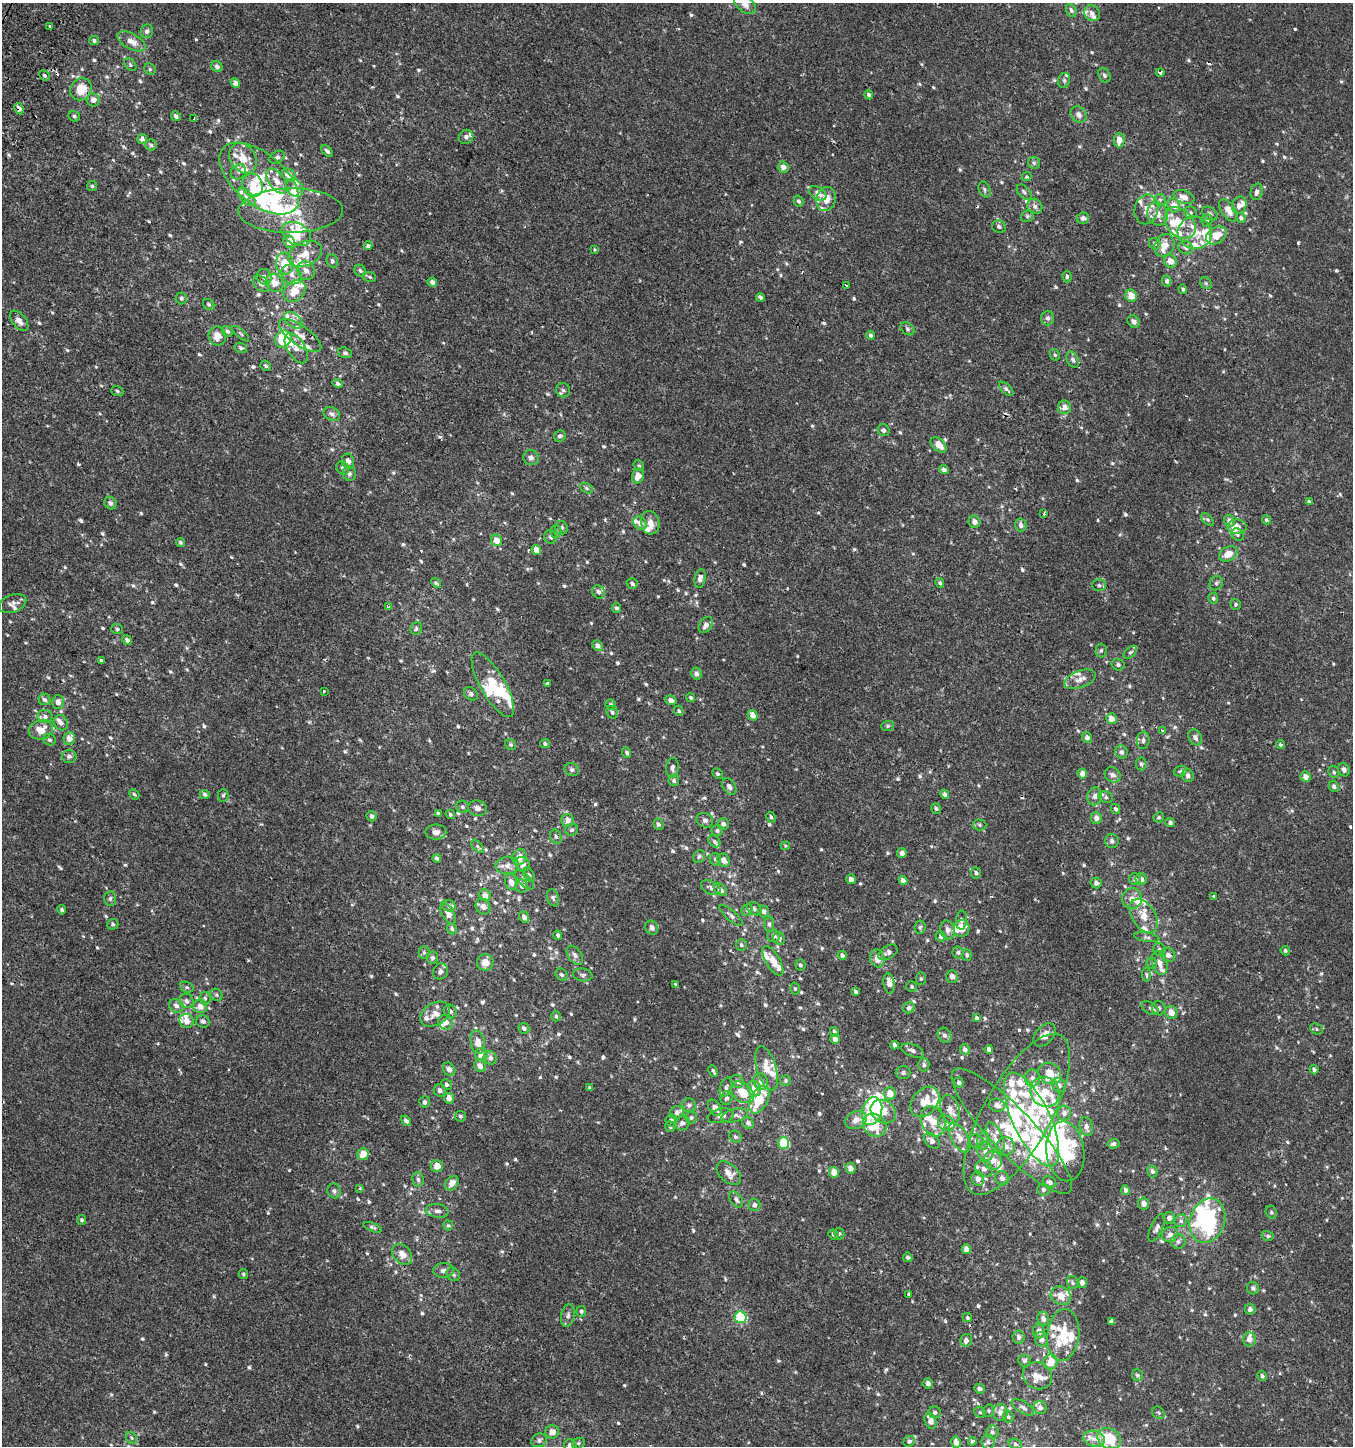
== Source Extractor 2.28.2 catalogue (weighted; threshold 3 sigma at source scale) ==
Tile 11 of 4 x 4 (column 3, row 3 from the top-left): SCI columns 2958-4308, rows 1495-2938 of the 5982 x 5886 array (HDU 1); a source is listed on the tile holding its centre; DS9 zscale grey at full resolution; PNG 1355 x 1448 px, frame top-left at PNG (2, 3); each listed source drawn as its Kron ellipse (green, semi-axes under 4 px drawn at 4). Shown black and unused: <1% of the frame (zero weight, under 2 of 3 exposures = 3% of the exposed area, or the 3 px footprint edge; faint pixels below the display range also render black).
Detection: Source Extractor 2.28.2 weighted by HDU 2 'WHT'; one run over the whole footprint, this tile lists its part. Background 4.91e-04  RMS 0.0027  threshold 0.0123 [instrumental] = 3 sigma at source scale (4.5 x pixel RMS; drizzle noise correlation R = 1.50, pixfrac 1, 0.0396/0.0396 arcsec/px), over >= 5 px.
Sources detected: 946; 7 inside a brighter object's white glare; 6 cosmic-ray / hot-pixel residue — neither listed nor drawn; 127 inside a brighter listed object's ellipse — not listed separately; of the other 806, all 500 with FLUX_AUTO >= 0.429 (the completeness limit of this list) listed and drawn (306 fainter detections not listed), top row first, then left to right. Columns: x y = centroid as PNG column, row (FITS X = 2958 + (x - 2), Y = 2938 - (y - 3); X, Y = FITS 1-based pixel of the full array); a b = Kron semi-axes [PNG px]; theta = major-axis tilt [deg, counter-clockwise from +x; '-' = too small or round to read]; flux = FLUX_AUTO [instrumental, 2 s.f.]
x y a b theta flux
745 4 12 8 -40 1.7
1071 10 7 5 -61 0.7
1092 13 8 7 - 1
50 26 3 3 - 1.1
147 31 7 6 - 0.73
94 41 5 4 - 0.61
131 41 15 7 -29 2.4
130 65 7 5 -49 0.46
217 66 6 5 - 1.1
150 69 6 5 - 0.44
1160 72 4 3 - 0.62
44 75 6 5 - 0.59
1104 75 8 5 -62 0.62
1064 80 7 6 - 0.53
235 83 5 4 - 1.2
81 89 11 10 - 4.8
869 95 4 4 - 0.79
93 100 6 6 - 1.6
19 109 6 4 -61 1.2
1079 114 9 7 -52 1.5
74 116 6 5 - 0.55
176 116 5 4 - 0.85
194 119 3 2 - 0.47
466 137 7 7 - 0.76
142 139 5 5 - 0.84
1119 140 7 5 89 2.3
151 145 5 5 - 0.55
327 151 7 4 -44 0.67
277 157 8 6 30 0.76
243 158 16 12 -56 4.8
1034 163 6 6 - 0.57
783 167 5 5 - 1.6
238 172 8 7 - 0.83
289 175 7 6 - 2.2
1026 177 5 4 - 0.45
259 178 47 25 -40 17
277 181 14 7 -54 2.5
253 185 12 10 -67 3.4
92 186 5 5 - 0.44
295 188 10 7 -56 1.4
984 189 8 5 -67 0.66
1024 192 9 5 -46 0.65
1257 192 8 6 73 1.1
818 193 9 6 -35 1.7
247 197 11 6 -46 1.3
1184 197 11 6 -21 1.8
826 199 12 9 77 3.6
1160 200 6 5 - 0.56
798 201 5 4 - 0.59
1174 205 7 6 - 2.2
1239 205 9 7 65 1.4
1035 206 8 7 - 1.1
1146 209 15 11 78 2.6
1228 210 12 6 -56 2.5
291 211 52 22 1 15
1191 212 6 6 - 0.6
1158 214 12 10 -62 2.3
1210 214 8 6 -32 0.66
1027 216 7 5 22 0.53
1083 218 6 5 - 0.82
1241 218 5 4 - 0.58
1207 220 6 5 - 0.6
1180 223 18 13 -46 5.1
999 226 7 6 - 0.73
1195 233 17 16 - 4.8
296 234 16 10 -29 3.9
1216 235 11 8 33 3.5
289 242 6 5 - 1.9
1155 244 6 5 - 0.53
368 245 4 3 - 1.2
1164 245 12 9 63 2.7
1185 248 7 6 - 0.75
595 249 3 3 - 0.43
305 254 18 12 23 4
332 261 7 5 -63 0.51
1170 261 7 6 - 2.4
285 263 11 8 -82 4.2
360 270 6 5 - 0.52
306 271 9 8 - 1.5
292 274 11 9 -39 1.7
264 277 8 7 - 1
370 277 6 5 - 0.44
1067 277 6 4 -88 0.5
1167 281 5 4 - 0.71
432 282 5 4 - 1.2
274 283 9 8 - 2.8
1206 283 6 5 - 0.45
261 284 9 7 -42 1.3
846 285 3 3 - 0.59
1183 289 5 4 - 0.47
294 291 12 9 46 3.7
1131 296 6 5 - 3.1
760 297 4 3 - 0.69
181 298 6 5 - 0.55
209 304 6 5 - 0.46
1048 318 7 6 - 0.83
293 320 10 6 -38 1.2
19 321 12 7 -51 1.6
1134 321 7 5 -50 1.1
907 329 8 5 -41 0.57
227 331 6 5 - 0.71
241 334 10 4 -41 0.49
871 335 4 4 - 0.59
217 336 9 8 - 2.7
300 336 25 10 -35 3.3
283 339 9 8 - 11
241 348 6 5 - 0.53
296 348 17 9 -59 2.4
345 353 7 5 -19 0.55
1055 355 6 5 - 0.44
1073 360 8 6 -66 0.89
266 366 5 4 - 0.56
338 383 5 4 - 0.66
1006 389 9 4 -44 0.81
563 390 7 7 - 0.74
117 391 6 5 - 0.52
1065 407 7 6 - 1.5
332 414 9 6 -26 1
884 430 6 5 - 0.69
560 436 6 5 - 0.61
939 445 9 6 -43 2.6
531 458 7 7 - 0.96
348 461 8 6 -72 1.4
639 466 6 5 - 0.43
343 468 7 5 -57 0.81
944 469 5 4 - 0.88
349 474 7 6 - 0.66
638 476 7 5 66 2.4
586 488 7 4 -28 0.47
1309 502 4 3 - 0.47
110 503 7 6 - 0.93
1044 514 3 3 - 4
1208 520 8 5 -45 0.54
1266 520 5 4 - 0.45
1229 521 6 5 - 1.2
974 522 6 5 - 1.4
640 523 7 6 - 1.4
650 523 12 9 -77 2.1
1021 525 6 5 - 1.1
1237 527 9 7 -2 2.6
561 528 7 6 - 0.76
556 531 6 5 - 0.54
1237 535 7 5 -49 0.52
551 537 7 6 - 0.68
497 540 6 5 - 2.5
180 542 5 4 - 0.46
536 550 5 4 - 1.9
1228 554 10 7 27 3
700 578 9 5 78 1.4
436 583 5 3 - 0.48
940 583 5 4 - 0.45
1216 583 7 6 - 0.66
632 584 6 5 - 0.68
1099 585 7 6 - 0.62
598 592 7 6 - 0.96
1213 598 5 4 - 0.57
12 604 14 9 18 1.4
1235 604 6 5 - 0.45
389 607 3 3 - 0.72
617 608 5 4 - 0.57
706 625 9 6 56 1.2
117 629 6 5 - 0.47
416 629 6 5 - 0.57
127 640 5 4 - 0.92
598 646 5 5 - 1.2
1101 650 7 5 88 0.53
1130 652 8 5 43 0.57
101 661 3 3 - 0.47
1118 665 6 5 - 0.74
696 674 6 5 - 1
1080 679 16 8 20 2
547 684 4 3 - 0.73
493 685 36 12 -60 9.8
324 691 3 3 - 0.9
471 694 7 6 - 0.79
691 698 4 4 - 0.46
44 699 6 5 - 0.75
671 700 6 4 -16 0.92
58 702 7 6 - 1.5
611 705 5 5 - 0.51
679 711 5 4 - 0.49
612 712 6 5 - 0.64
753 715 5 4 - 1.8
45 716 7 6 - 1
1111 719 5 5 - 2.3
61 723 8 7 - 0.91
888 726 6 5 - 0.53
41 730 12 9 17 3.5
1162 731 3 3 - 0.65
1195 737 8 6 -62 1
69 738 6 5 - 2.3
1087 738 5 5 - 1
50 740 6 5 - 0.56
1143 740 9 6 83 0.87
545 744 5 4 - 0.57
1280 744 5 4 - 0.46
511 745 6 5 - 0.47
1121 752 7 6 - 0.89
627 753 5 4 - 0.57
69 756 7 6 - 0.84
1141 764 6 5 - 0.69
672 768 10 6 84 0.98
572 770 7 6 - 0.78
1344 770 7 5 -66 0.97
1180 771 7 5 19 0.56
1334 772 6 5 - 0.45
718 774 6 4 -43 0.55
1082 774 5 4 - 1.7
1113 775 8 7 - 1.3
1188 776 6 6 - 1.1
1305 777 5 5 - 1.6
674 781 5 5 - 0.61
1334 786 6 5 - 0.67
729 787 9 6 -57 1.1
134 794 5 4 - 0.49
205 794 5 4 - 0.59
945 794 5 4 - 0.77
223 795 6 5 - 0.47
1095 796 9 7 79 1.1
1106 797 7 5 -22 0.61
463 807 6 6 - 0.66
477 808 9 7 -12 1.3
936 808 5 5 - 0.5
1116 809 5 4 - 0.58
438 813 4 3 - 0.48
450 814 5 4 - 0.45
372 816 5 5 - 0.76
771 817 5 4 - 0.52
1159 817 5 5 - 0.48
1096 818 6 5 - 1.4
568 820 6 6 - 1.7
705 820 8 7 - 0.95
1170 823 5 4 - 0.61
658 824 6 5 - 0.74
723 824 5 5 - 1
980 825 7 5 -4 0.49
572 830 6 5 - 0.52
717 831 6 5 - 0.65
436 832 10 7 -1 1.5
556 837 7 5 -72 0.64
714 841 7 5 -46 0.56
1112 841 7 6 - 0.89
477 846 8 4 -49 0.48
785 846 4 3 - 0.43
902 853 5 4 - 1.2
699 856 7 5 55 0.52
519 857 8 6 69 2
437 858 4 4 - 0.6
715 859 6 5 - 0.6
724 860 7 5 -54 1.5
523 864 8 6 -42 1.2
507 865 11 8 5 1.5
976 873 5 5 - 0.62
529 875 8 5 -61 0.5
851 879 5 4 - 1.1
1135 879 6 5 - 0.77
1141 879 6 5 - 1
524 880 12 5 -45 0.92
903 880 4 4 - 1.1
511 882 8 6 -76 1.7
1096 883 5 5 - 0.91
522 886 6 6 - 0.85
711 888 10 6 -26 1.1
720 890 7 5 -41 1.1
485 895 6 5 - 1.7
1214 896 3 3 - 0.99
110 898 7 6 - 0.65
553 898 9 6 -71 0.63
1132 899 10 10 - 1.9
449 906 7 5 -17 0.72
483 907 8 7 - 1.5
754 909 8 6 -34 0.78
62 910 4 4 - 0.47
747 910 6 5 - 0.55
764 911 6 5 - 0.92
448 914 11 6 -59 1.6
731 915 14 5 -41 0.97
1144 916 19 11 -58 3.6
524 917 6 5 - 1.1
961 920 9 5 86 0.9
113 924 6 5 - 0.49
769 924 7 5 84 0.54
920 927 7 5 83 0.5
652 928 7 6 - 0.99
962 928 8 7 - 3
452 929 6 5 - 0.51
948 930 9 7 -77 1.2
558 935 4 3 - 0.54
774 936 6 6 - 0.93
940 936 5 5 - 0.82
1147 937 13 4 -9 0.73
779 939 6 6 - 0.94
741 945 6 5 - 0.63
1159 949 6 6 - 0.65
1285 951 5 4 - 0.51
424 952 6 5 - 0.49
888 952 10 6 30 0.99
958 952 6 5 - 0.53
575 955 11 6 -53 1.2
842 955 5 4 - 0.71
967 955 6 4 -88 0.44
1168 955 7 7 - 1.3
433 958 6 5 - 0.65
877 958 9 7 -75 2.1
773 961 16 7 -60 3
485 962 8 8 - 2.3
1152 963 5 5 - 0.43
1160 963 12 7 -74 2
800 965 5 5 - 0.59
440 971 8 7 - 0.96
1146 974 7 4 -84 0.46
562 975 7 5 -42 0.63
583 975 9 6 -8 0.73
952 977 6 5 - 1.2
921 979 6 5 - 0.43
889 983 10 5 -81 1.7
675 984 3 3 - 0.45
187 987 7 5 -22 0.49
912 987 5 5 - 0.46
795 989 6 5 - 0.46
856 992 4 3 - 0.55
216 995 6 5 - 0.51
205 998 6 5 - 0.53
187 1001 7 7 - 1
176 1006 7 6 - 1.2
200 1006 7 6 - 2
909 1008 6 5 - 0.75
1150 1008 9 5 -31 0.73
1159 1008 7 6 - 0.82
450 1011 7 6 - 0.86
1171 1012 7 6 - 1.9
435 1014 16 11 29 2.3
556 1016 5 4 - 0.46
976 1018 4 4 - 0.53
187 1021 7 7 - 1.6
203 1021 7 6 - 0.71
446 1022 7 7 - 1.7
524 1028 6 5 - 0.73
1316 1029 6 5 - 0.45
834 1032 5 4 - 0.64
944 1035 8 6 -57 0.91
1045 1035 13 9 49 2.2
835 1039 5 4 - 1.4
478 1042 12 7 -79 2.6
895 1045 4 3 - 0.86
989 1049 4 4 - 0.92
965 1050 5 5 - 0.81
912 1051 12 6 -21 0.99
481 1054 6 6 - 2.8
490 1058 7 6 - 1.1
924 1065 6 5 - 0.74
480 1066 6 5 - 1.4
767 1068 23 9 -73 4.1
449 1069 7 5 -53 1.1
1314 1069 5 4 - 0.63
713 1071 6 3 -62 0.47
903 1073 7 6 - 0.64
1050 1073 12 10 -36 3.5
1032 1078 8 7 - 1.2
737 1081 7 6 - 0.87
786 1081 5 5 - 0.47
761 1082 8 7 - 0.98
959 1082 5 4 - 0.73
447 1084 5 5 - 0.68
1059 1085 7 6 - 1.1
726 1087 10 6 72 0.74
590 1088 4 3 - 0.46
754 1088 8 6 -65 2.1
440 1090 6 6 - 0.87
742 1092 13 9 -39 4.8
1045 1092 15 14 - 5.5
890 1094 6 6 - 2.5
449 1098 5 5 - 2.1
727 1098 7 6 - 0.73
759 1100 15 8 63 7.8
425 1102 5 5 - 0.75
925 1102 17 12 49 4.3
689 1105 7 6 - 0.8
997 1105 8 6 -13 1.5
715 1108 9 6 -57 1.6
950 1109 15 9 -74 2.1
872 1111 14 10 72 13
677 1112 7 6 - 1.1
883 1112 13 11 -34 4
1064 1113 7 7 - 1.3
1017 1114 90 33 61 42
735 1115 14 6 13 1.1
460 1116 5 5 - 0.51
721 1116 13 7 13 1.3
691 1118 6 5 - 0.56
1031 1119 51 18 -65 21
856 1120 11 8 24 2.2
406 1121 6 4 -40 0.73
672 1121 6 6 - 0.67
933 1121 15 11 -68 3.5
682 1123 7 7 - 0.95
748 1123 6 5 - 1
946 1123 9 7 -39 1.2
875 1125 13 10 -43 7.2
670 1127 5 5 - 0.45
1086 1127 10 6 -74 1.3
1012 1131 84 22 -46 27
735 1137 6 5 - 0.61
960 1138 16 8 -59 2.5
995 1138 17 7 -68 2.4
932 1141 9 6 -45 1.2
976 1141 7 7 - 0.95
983 1141 9 6 80 1.1
784 1143 6 5 - 14
1114 1144 6 4 8 0.73
1005 1146 9 9 - 1.9
985 1151 10 8 -65 1.8
1065 1151 30 19 -83 16
363 1154 6 5 - 3.1
993 1160 10 8 -59 2.5
437 1166 6 6 - 2.6
850 1168 5 5 - 1.5
984 1169 9 7 -35 1.2
1152 1171 6 5 - 0.77
834 1172 5 5 - 2.8
729 1173 14 9 -43 2.1
1002 1178 7 7 - 1
418 1179 7 5 -84 0.75
978 1179 7 6 - 1.5
1050 1182 7 5 -25 0.84
452 1183 8 6 49 2
360 1188 3 3 - 0.51
1043 1190 6 5 - 0.71
1125 1190 5 4 - 0.83
334 1191 7 6 - 0.81
736 1199 9 6 -55 0.88
1144 1203 6 5 - 1.7
754 1205 6 6 - 0.97
437 1211 11 6 -9 1
1271 1212 6 5 - 0.54
1169 1218 6 5 - 1
82 1220 5 4 - 0.48
1181 1221 7 5 47 0.66
1207 1221 23 17 71 34
448 1225 5 5 - 0.45
373 1227 9 4 -22 0.59
1157 1228 15 6 65 1.1
839 1234 6 5 - 0.46
833 1235 5 5 - 0.49
1170 1235 8 7 - 1.3
1268 1236 6 5 - 0.46
1178 1242 7 7 - 0.85
966 1249 5 4 - 1.4
402 1254 12 8 -49 2.4
908 1257 5 4 - 0.72
443 1270 10 7 2 1.1
243 1274 5 4 - 0.44
453 1274 7 6 - 0.65
1073 1283 6 5 - 0.49
1082 1283 5 5 - 1.1
1253 1288 6 6 - 0.61
909 1294 4 3 - 0.74
1061 1296 10 9 - 2.9
1250 1309 5 5 - 0.88
581 1311 5 5 - 0.5
568 1316 11 6 78 1.1
741 1317 6 5 - 21
967 1318 4 4 - 0.51
1043 1319 7 6 - 1.4
1111 1321 4 3 - 2.1
1039 1331 7 6 - 1.5
1063 1335 26 16 83 7.3
1019 1337 6 6 - 1.1
1041 1339 7 6 - 1.5
1249 1339 7 6 - 1.4
966 1340 6 5 - 1
1024 1360 6 6 - 0.6
1050 1362 7 7 - 3.9
1137 1375 6 5 - 0.57
1037 1376 15 13 -32 2.7
1262 1376 5 4 - 0.51
928 1383 5 5 - 0.72
979 1389 5 5 - 0.91
1023 1407 12 5 -32 0.94
1040 1408 7 6 - 0.93
988 1411 6 5 - 0.45
935 1412 6 6 - 0.72
980 1412 6 5 - 0.48
1000 1413 8 7 - 1.7
1158 1413 7 5 -43 0.54
1008 1417 6 5 - 0.49
930 1421 8 5 -68 2
552 1432 7 7 - 1.8
992 1432 7 6 - 0.73
131 1438 6 5 - 0.44
1094 1439 11 7 -15 2
1109 1439 12 10 -33 12
539 1440 8 6 30 0.74
909 1441 5 5 - 0.63
972 1441 4 3 - 0.55
956 1442 6 5 - 1.7
988 1442 7 6 - 0.9
578 1443 6 5 - 0.5
1015 1444 7 5 -18 0.53
570 1446 7 6 - 1.8
Overlapping masked pixels (flux is a lower limit): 2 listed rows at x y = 19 109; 1065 1151
Isophote crosses this tile's border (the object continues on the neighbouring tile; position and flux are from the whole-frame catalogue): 2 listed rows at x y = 745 4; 570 1446